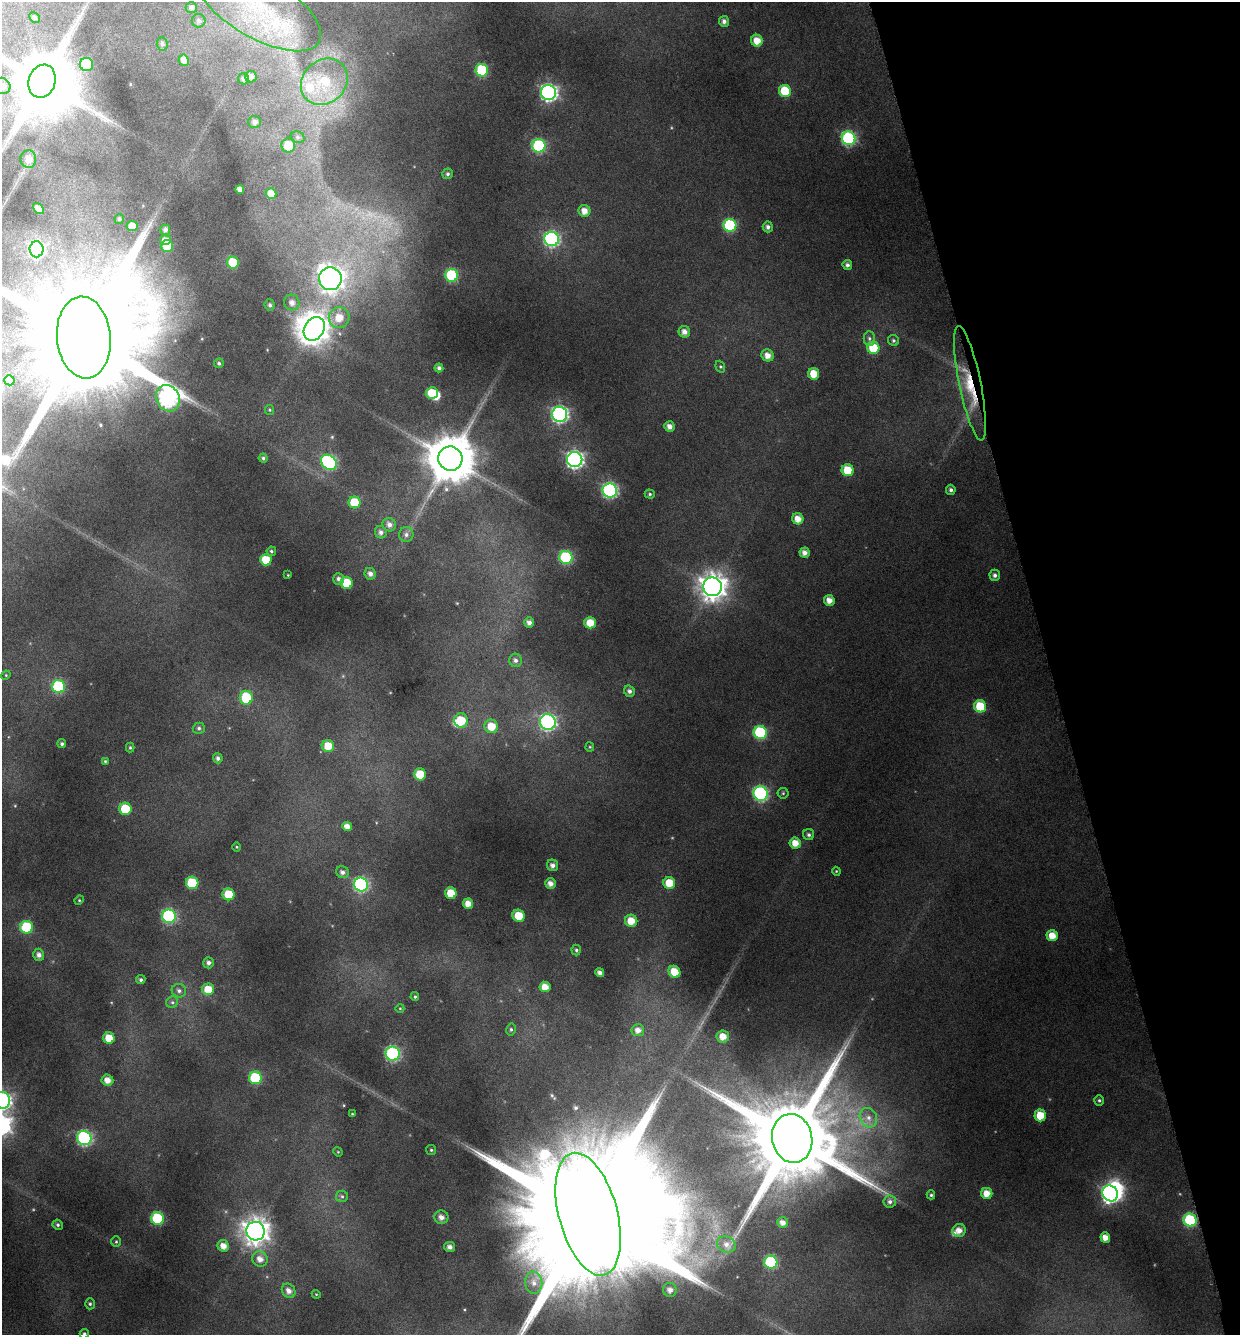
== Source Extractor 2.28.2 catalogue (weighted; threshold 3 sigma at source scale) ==
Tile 12 of 4 x 4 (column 4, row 3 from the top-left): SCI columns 3844-5081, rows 1338-2670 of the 5150 x 5376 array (HDU 1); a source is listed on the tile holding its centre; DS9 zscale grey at full resolution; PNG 1242 x 1337 px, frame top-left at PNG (2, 2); each listed source drawn as its Kron ellipse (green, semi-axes under 4 px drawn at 4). Shown black and unused: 15% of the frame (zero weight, under 4 of 8 exposures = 2% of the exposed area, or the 3 px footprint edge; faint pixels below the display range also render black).
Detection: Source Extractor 2.28.2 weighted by HDU 2 'WHT'; one run over the whole footprint, this tile lists its part. Background 0.0446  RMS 0.0097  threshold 0.0395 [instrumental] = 3 sigma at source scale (4.09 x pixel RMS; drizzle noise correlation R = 1.36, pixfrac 0.8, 0.0396/0.0396 arcsec/px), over >= 5 px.
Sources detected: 194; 1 too faint to see at this stretch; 8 inside a brighter object's white glare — neither listed nor drawn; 2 inside a brighter listed object's ellipse — not listed separately; the other 183 listed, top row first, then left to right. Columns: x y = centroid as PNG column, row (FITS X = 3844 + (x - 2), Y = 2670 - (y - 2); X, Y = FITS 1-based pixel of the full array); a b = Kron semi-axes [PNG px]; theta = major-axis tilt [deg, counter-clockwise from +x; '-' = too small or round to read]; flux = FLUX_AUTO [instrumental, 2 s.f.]
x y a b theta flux
257 6 72 30 -31 110
191 7 6 5 - 2.6
35 18 5 4 - 1.7
199 21 7 7 - 2.6
724 21 5 5 - 3.3
757 41 6 5 - 11
162 44 7 5 -86 2
184 60 5 5 - 5.6
87 65 7 6 - 36
482 70 6 6 - 54
251 77 6 5 - 4.1
243 79 5 5 - 2.8
42 81 17 13 70 7400
324 82 25 21 43 42
2 86 8 7 - 5.4
785 91 6 6 - 28
548 92 7 7 - 280
254 122 6 6 - 3.9
298 137 7 5 -22 2.2
848 138 7 6 - 130
288 146 7 7 - 20
539 146 6 6 - 100
28 159 9 8 - 7
448 174 5 5 - 1.9
240 189 4 4 - 5.3
271 194 5 5 - 10
38 209 6 4 -48 5.9
584 211 6 5 - 7.6
119 219 5 4 - 1.9
730 225 6 6 - 79
132 226 5 5 - 9.5
768 227 5 5 - 2.7
165 230 5 5 - 3.4
552 239 7 7 - 180
165 240 5 5 - 6.1
167 246 6 6 - 22
36 249 8 7 - 180
233 262 6 6 - 29
847 265 5 4 - 2.6
452 275 6 6 - 75
330 279 11 11 - 730
292 302 8 7 - 6.1
270 305 5 5 - 1.9
339 318 10 10 - 15
314 329 12 9 57 930
684 332 6 5 - 5.2
84 337 41 27 -85 42000
869 338 7 5 90 2
893 340 6 5 - 1.6
873 348 6 6 - 31
768 355 6 6 - 7.2
219 363 5 4 - 1.6
720 367 6 4 -69 1.3
439 368 4 4 - 2.4
814 374 6 5 - 14
9 380 5 5 - 5.3
970 383 58 11 -78 36
432 393 6 5 - 22
168 398 14 11 -61 310
270 410 5 4 - 1
560 414 7 7 - 240
670 426 5 5 - 4.7
263 458 4 4 - 1.5
450 459 12 12 - 4300
575 460 8 7 - 290
329 462 8 6 -41 130
848 470 6 6 - 23
610 490 7 7 - 170
951 490 5 5 - 2.5
650 494 5 4 - 1.3
354 502 6 6 - 25
798 519 6 5 - 8.4
389 525 7 6 - 4.3
381 532 6 5 - 3.1
406 535 7 7 - 2.9
271 551 4 4 - 1.4
805 553 5 5 - 4.9
566 557 6 6 - 83
266 560 6 5 - 21
370 574 6 5 - 3.6
288 575 3 3 - 0.61
995 575 5 5 - 2.5
338 579 6 5 - 2.9
347 583 6 6 - 25
713 587 9 9 - 1000
829 600 5 5 - 6.8
529 622 5 5 - 3.9
590 623 6 5 - 15
515 660 7 6 - 2.7
6 675 5 4 - 0.85
59 686 6 6 - 66
629 691 6 5 - 3
246 698 7 6 - 37
980 706 6 6 - 31
461 720 7 7 - 22
548 722 8 7 - 200
491 726 7 6 - 16
199 728 6 5 - 1.9
760 732 6 6 - 72
62 744 4 4 - 1.7
328 746 6 6 - 15
130 747 5 4 - 1
590 747 4 4 - 0.97
218 758 5 5 - 2.6
105 761 4 4 - 1
420 774 6 6 - 24
783 793 5 5 - 1.2
761 794 7 7 - 160
125 809 6 6 - 27
347 827 5 4 - 6.1
809 835 5 5 - 2.1
795 843 6 5 - 9.1
237 847 5 3 - 0.8
552 865 6 5 - 3.8
836 871 4 3 - 0.79
342 872 6 6 - 3.1
192 883 6 6 - 46
551 883 5 5 - 5.3
669 883 6 5 - 18
361 884 7 7 - 150
451 893 6 5 - 19
229 894 6 6 - 22
79 900 5 4 - 0.96
468 904 5 5 - 8.2
169 916 7 6 - 120
519 916 6 6 - 17
631 921 6 6 - 13
27 927 6 6 - 53
1052 936 6 5 - 11
576 950 5 4 - 1.5
39 955 6 5 - 4
209 963 5 5 - 2.9
674 972 6 5 - 15
600 973 5 4 - 3.6
141 980 5 4 - 1.9
545 987 5 5 - 9.1
208 989 6 6 - 17
179 991 7 6 - 2.6
415 997 4 3 - 1.1
172 1002 6 5 - 1.8
400 1008 4 3 - 0.67
511 1029 6 5 - 1.6
638 1030 6 6 - 5.5
723 1036 6 6 - 9.8
109 1038 6 5 - 14
393 1054 7 7 - 140
255 1078 6 6 - 62
107 1080 6 5 - 6.9
2 1100 8 8 - 270
1099 1100 5 4 - 1.4
352 1114 3 3 - 0.74
1040 1115 6 6 - 19
868 1118 10 8 -63 6
84 1138 7 7 - 160
792 1138 24 20 -78 19000
431 1150 5 5 - 1.2
338 1152 5 4 - 0.74
987 1193 5 5 - 9.5
1110 1193 8 7 - 300
931 1195 4 4 - 1.4
342 1196 6 5 - 1.7
890 1202 6 6 - 2.8
588 1214 63 29 -75 75000
441 1217 7 7 - 4.9
157 1218 6 6 - 63
1190 1220 7 6 - 69
783 1223 5 5 - 4.9
58 1225 5 5 - 1.8
959 1230 7 6 - 6.5
256 1231 9 9 - 870
1105 1238 5 5 - 7.3
116 1242 5 5 - 1.2
726 1244 9 8 - 5.2
223 1246 6 5 - 7.1
450 1247 5 5 - 4.1
260 1259 8 7 - 6.8
771 1262 6 6 - 85
534 1283 11 8 -85 6.2
670 1290 7 7 - 4.9
289 1291 7 6 - 5.3
316 1294 4 3 - 0.76
90 1304 5 5 - 1.5
84 1334 5 4 - 1.4
Overlapping masked pixels (flux is a lower limit): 1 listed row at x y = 970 383
Isophote crosses this tile's border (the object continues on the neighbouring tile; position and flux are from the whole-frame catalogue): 7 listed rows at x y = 257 6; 42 81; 2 86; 84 337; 2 1100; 588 1214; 84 1334